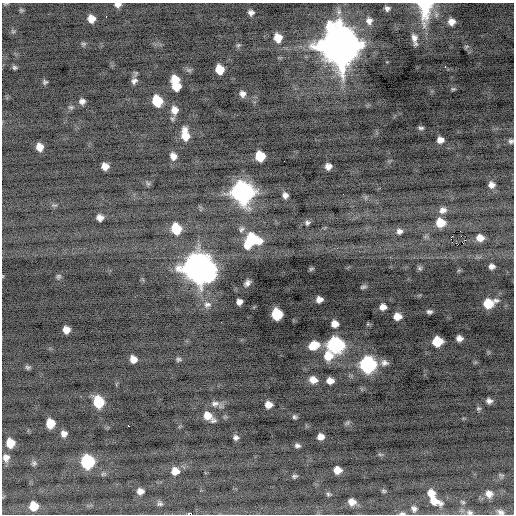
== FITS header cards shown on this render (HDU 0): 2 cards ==
NAXIS1  =                  512 / Axis length
NAXIS2  =                  512 / Axis length

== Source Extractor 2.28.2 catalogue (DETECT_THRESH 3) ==
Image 512 x 512 px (HDU 0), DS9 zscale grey, 1 PNG px = 1 image px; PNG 516 x 516 px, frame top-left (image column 1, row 512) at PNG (2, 3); no overlay
Background -0.44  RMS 0.81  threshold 2.42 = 3 sigma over >= 5 px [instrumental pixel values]
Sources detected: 128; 1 with non-positive FLUX_AUTO (blend fragments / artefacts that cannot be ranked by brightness) is not listed; the other 127 listed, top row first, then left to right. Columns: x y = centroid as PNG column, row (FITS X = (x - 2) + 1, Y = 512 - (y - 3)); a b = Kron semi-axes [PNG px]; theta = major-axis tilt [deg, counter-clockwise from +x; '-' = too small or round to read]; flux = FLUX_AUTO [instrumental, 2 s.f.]
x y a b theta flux
6 4 7 3 9 58
118 5 7 5 4 220
425 8 25 12 88 2600
387 9 5 4 - 150
21 10 6 5 - 74
251 12 6 5 - 200
106 16 3 2 - 110
91 19 7 6 - 520
369 21 7 7 - 250
451 22 6 6 - 370
13 31 7 5 -29 87
278 38 8 7 - 730
414 38 11 7 -78 330
83 44 7 5 -1 110
238 45 7 5 20 90
339 46 15 13 -68 220000
466 47 6 4 30 75
14 67 5 5 - 110
445 67 3 2 - 75
219 69 8 7 - 960
189 70 8 6 -15 130
175 80 8 7 - 940
134 81 9 8 - 240
45 82 6 6 - 110
176 86 7 7 - 1000
453 89 6 4 0 75
242 94 7 6 - 230
82 101 6 6 - 220
157 101 9 7 -64 1900
71 107 8 6 -4 130
174 110 10 9 - 490
421 128 5 3 - 110
185 135 12 7 -82 950
440 140 6 6 - 330
511 141 7 7 - 150
39 147 7 6 - 570
173 156 8 7 - 350
260 156 8 7 - 1800
105 166 7 6 - 440
328 166 6 6 - 330
148 183 7 5 -52 100
491 185 8 8 - 320
242 192 11 10 - 30000
343 194 2 2 - 150
285 195 6 6 - 250
54 205 10 5 -10 130
443 210 10 8 20 340
100 218 6 6 - 310
307 223 7 6 - 140
440 223 9 8 - 1100
176 229 9 8 - 1800
242 229 9 7 52 160
399 231 9 8 - 260
460 231 2 2 - 83
480 238 9 7 -9 560
252 240 15 12 28 3200
465 240 3 2 - 39
456 242 2 2 - 32
492 266 7 6 - 260
198 268 13 12 - 80000
420 268 7 6 - 110
311 269 5 3 - 71
3 276 4 3 - 40
58 276 7 6 - 110
247 283 6 4 48 200
363 287 7 4 15 120
319 299 6 5 - 330
239 302 6 5 - 290
489 303 10 7 17 1700
207 305 11 9 3 310
383 307 7 6 - 360
429 312 5 4 - 140
277 314 8 7 - 2700
397 316 7 6 - 560
334 324 6 6 - 480
368 324 5 5 - 68
66 330 6 6 - 460
459 338 6 5 - 280
437 341 8 7 - 1700
314 345 10 7 21 1100
335 345 9 9 - 12000
328 356 11 10 - 1000
133 359 7 6 - 440
178 359 7 5 4 110
384 363 10 8 -6 270
368 364 9 9 - 13000
28 367 7 5 1 110
313 380 9 7 -15 510
330 381 7 6 - 420
489 401 6 5 - 220
98 402 9 7 -72 2700
215 404 12 9 2 330
268 405 7 6 - 500
478 408 6 6 - 100
208 416 14 8 -38 740
294 417 5 4 - 100
50 423 8 7 - 1000
347 423 8 6 45 110
128 425 3 2 - 160
64 434 7 6 - 270
235 437 6 5 - 170
320 437 6 6 - 380
10 443 8 7 - 1000
297 445 5 4 - 140
380 454 6 4 -2 74
6 458 9 8 - 340
87 462 9 8 - 6000
34 463 7 6 - 120
337 470 7 6 - 550
175 471 9 8 - 550
501 475 8 4 -18 87
294 476 7 4 5 100
140 491 6 5 - 310
384 491 6 4 -16 77
431 493 8 7 - 550
328 494 6 5 - 86
489 494 9 8 - 350
434 501 12 6 -23 750
352 502 7 6 - 400
463 502 6 4 -36 72
160 504 7 6 - 120
34 506 7 7 - 980
414 509 7 6 - 180
470 512 9 7 -6 160
500 512 9 6 -24 190
402 513 7 4 0 110
189 514 4 2 - 920
At the frame edge (FLAGS 8, measured only in part): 9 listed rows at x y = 6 4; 118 5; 425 8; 511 141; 3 276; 470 512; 500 512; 402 513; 189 514
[1 non-positive-flux detection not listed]